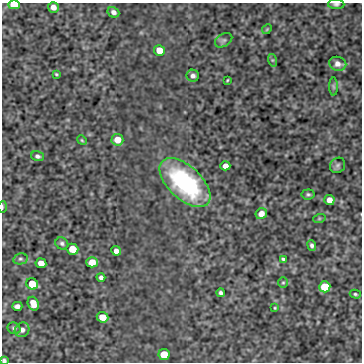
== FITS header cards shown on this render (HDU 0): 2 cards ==
NAXIS1  =                  360
NAXIS2  =                  360

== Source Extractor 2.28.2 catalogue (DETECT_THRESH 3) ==
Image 360 x 360 px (HDU 0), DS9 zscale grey, 1 PNG px = 1 image px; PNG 364 x 364 px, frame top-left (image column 1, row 360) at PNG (2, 3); each listed source drawn as its Kron ellipse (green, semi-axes under 4 px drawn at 4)
Background -0.549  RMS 1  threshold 3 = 3 sigma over >= 5 px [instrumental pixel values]
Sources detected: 46; all 46 listed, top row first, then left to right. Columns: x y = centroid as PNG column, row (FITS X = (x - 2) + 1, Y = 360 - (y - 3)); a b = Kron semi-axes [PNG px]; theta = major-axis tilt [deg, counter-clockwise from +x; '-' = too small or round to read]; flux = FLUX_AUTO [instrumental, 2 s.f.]
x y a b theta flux
336 4 8 5 -2 150
14 5 6 4 -1 1800
53 7 5 5 - 440
113 12 6 5 - 250
267 29 5 4 - 71
224 40 9 6 30 190
159 50 5 5 - 950
272 60 6 4 -71 100
338 64 9 7 -13 380
56 74 3 3 - 73
193 76 6 6 - 240
227 80 3 2 - 59
333 86 9 4 -89 120
82 140 5 4 - 73
117 140 6 6 - 780
37 156 6 5 - 170
338 165 8 7 - 170
225 166 5 4 - 410
185 183 31 16 -43 8300
308 194 6 5 - 130
329 200 5 5 - 600
2 207 6 2 86 80
261 214 6 5 - 450
319 219 6 4 19 88
62 243 7 5 -31 160
312 245 5 4 - 160
72 249 6 5 - 1100
116 251 5 4 - 260
20 259 7 5 12 150
283 259 4 3 - 99
92 262 6 5 - 760
41 263 5 5 - 570
101 277 4 4 - 180
283 283 5 5 - 91
32 284 6 5 - 1400
325 287 6 5 - 2000
221 293 4 3 - 140
355 294 5 4 - 100
33 304 7 5 -69 700
17 306 5 4 - 260
275 308 4 3 - 65
102 317 6 5 - 810
14 328 7 5 -28 150
22 330 8 7 - 270
164 354 5 5 - 1400
4 360 4 4 - 150
At the frame edge (FLAGS 8, measured only in part): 4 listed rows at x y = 336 4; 14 5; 2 207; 4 360